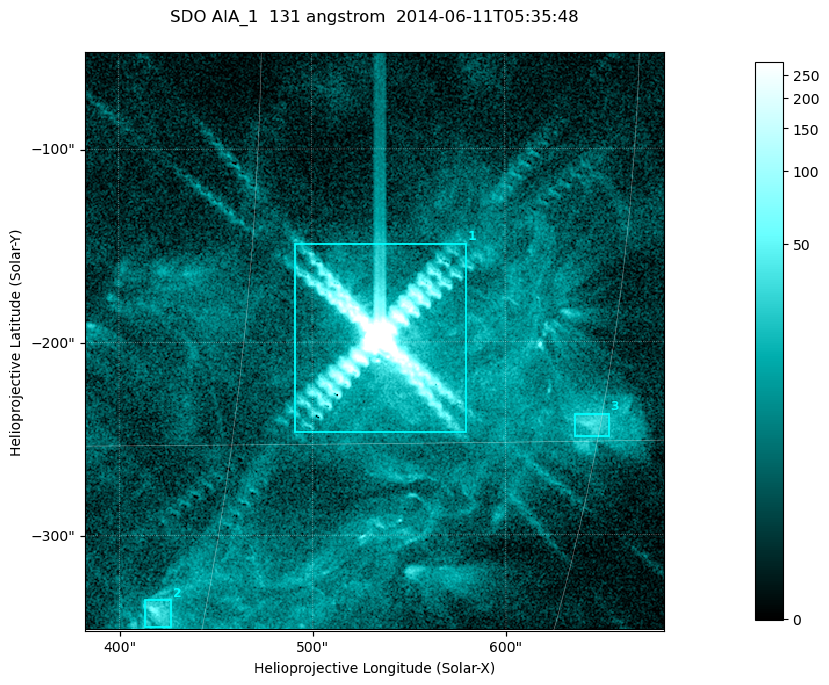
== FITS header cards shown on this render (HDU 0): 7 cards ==
TELESCOP= 'SDO     '           /
INSTRUME= 'AIA_1   '           /
WAVELNTH=                  131 /
WAVEUNIT= 'angstrom'           /
DATE-OBS= '2014-06-11T05:35:48.19' /
CTYPE1  = 'HPLN-TAN'           /
CTYPE2  = 'HPLT-TAN'           /

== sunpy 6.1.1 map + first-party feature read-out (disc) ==
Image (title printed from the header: SDO AIA_1  131 angstrom  2014-06-11T05:35:48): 499 x 499 px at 0.601 arcsec/px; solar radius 945 arcsec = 1573 px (partial field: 3.2% of the solar disc is inside the frame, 100% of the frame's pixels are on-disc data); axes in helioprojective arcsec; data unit not stated in the header (colour bar unlabelled)
Orientation: roll -0.139 deg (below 1 deg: not rotated)
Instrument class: DISC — disc imager (sunpy class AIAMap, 131 A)
Bright regions (active regions / flare kernels): reference = the on-disc median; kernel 5 px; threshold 5 sigma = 18.6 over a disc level ~4.28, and >= 1.15x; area >= 249 px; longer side >= 6 px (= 3.6 arcsec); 3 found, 3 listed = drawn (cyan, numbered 1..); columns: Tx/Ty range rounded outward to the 2 arcsec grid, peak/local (2 s.f.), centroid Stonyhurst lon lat
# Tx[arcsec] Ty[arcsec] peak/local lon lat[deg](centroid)
1 490..580 -248..-148 3994 +35 -12
2 412..428 -348..-332 13 +28 -21
3 636..654 -250..-236 9 +45 -14